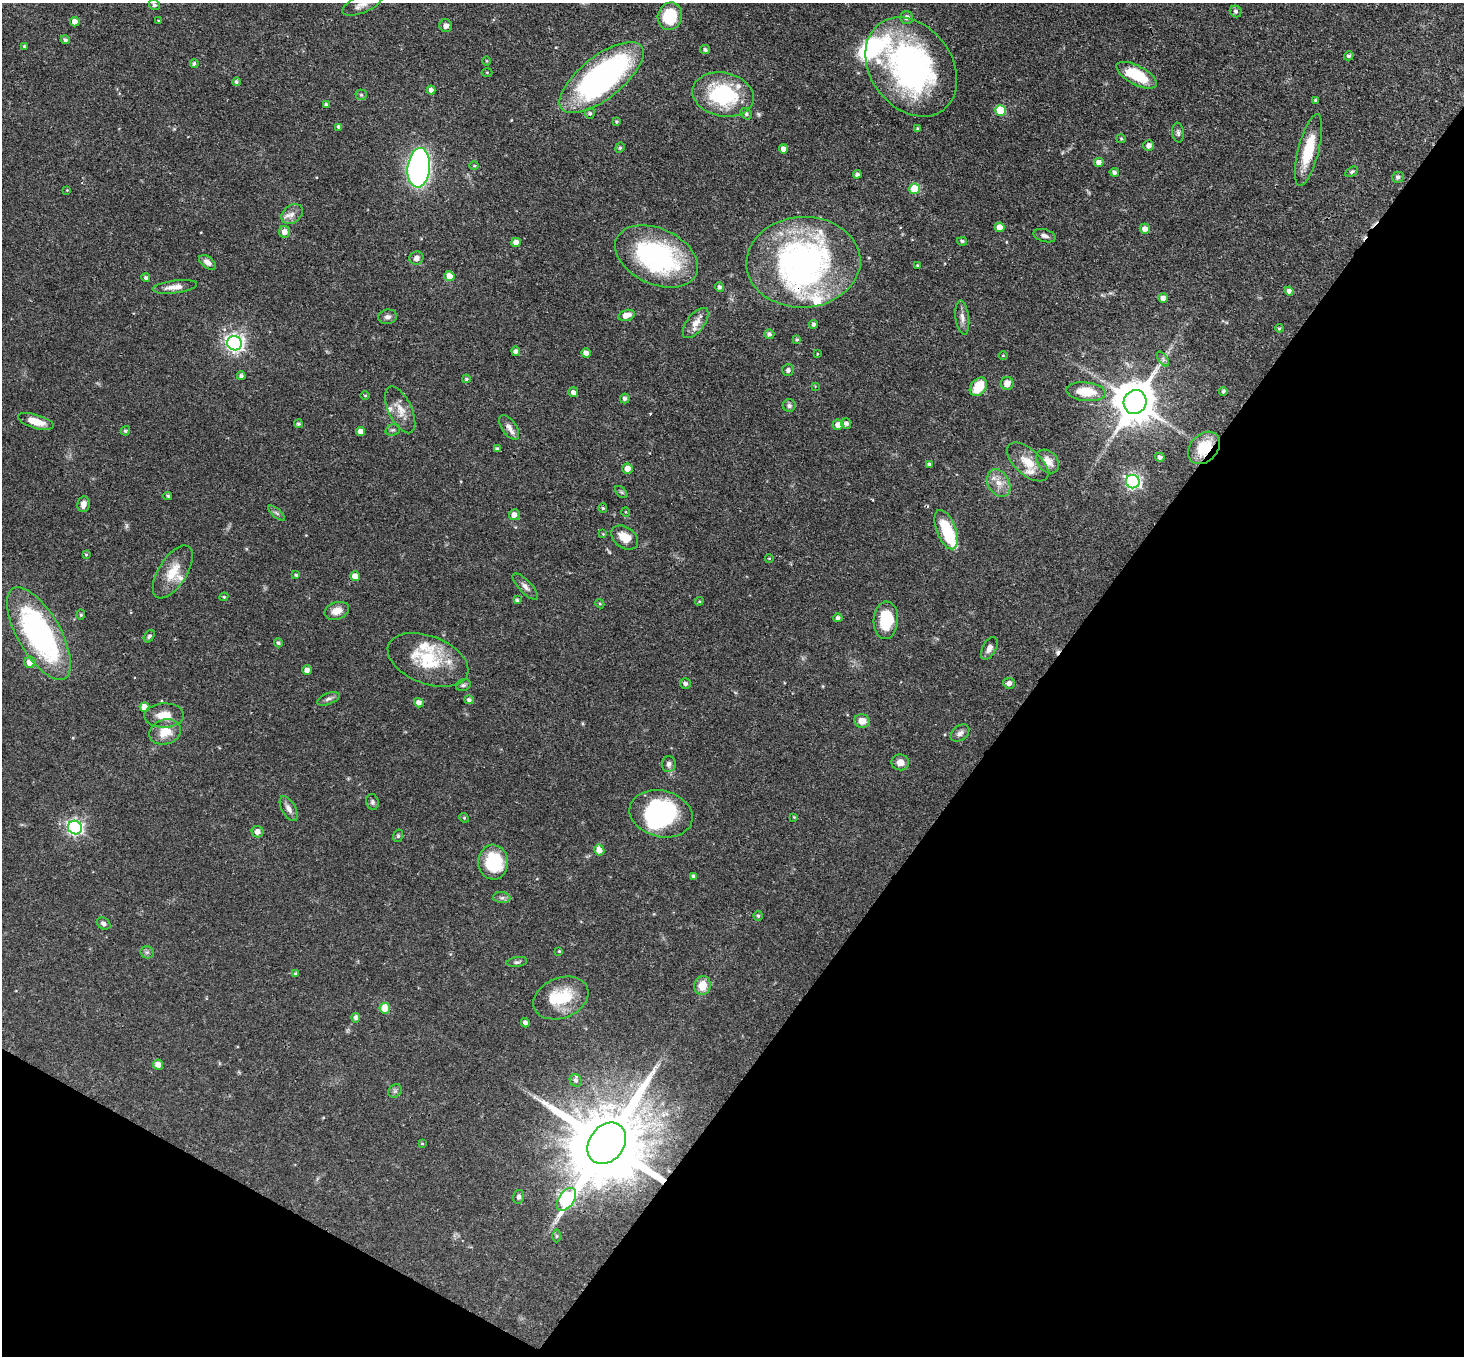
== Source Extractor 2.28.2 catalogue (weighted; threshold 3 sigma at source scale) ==
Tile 15 of 4 x 4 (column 3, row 4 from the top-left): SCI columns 2927-4388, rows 291-1644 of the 5851 x 5858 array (HDU 1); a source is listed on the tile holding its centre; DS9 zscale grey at full resolution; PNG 1466 x 1358 px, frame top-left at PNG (2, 3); each listed source drawn as its Kron ellipse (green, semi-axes under 4 px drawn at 4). Shown black and unused: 34% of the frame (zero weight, under 3 of 4 exposures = <1% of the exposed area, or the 3 px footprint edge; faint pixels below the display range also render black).
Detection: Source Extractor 2.28.2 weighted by HDU 2 'WHT'; one run over the whole footprint, this tile lists its part. Background 0.0564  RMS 0.0031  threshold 0.0141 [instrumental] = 3 sigma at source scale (4.5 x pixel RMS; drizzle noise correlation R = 1.50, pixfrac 1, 0.05/0.05 arcsec/px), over >= 5 px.
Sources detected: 198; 1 too faint to see at this stretch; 4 inside a brighter object's white glare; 2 cosmic-ray / hot-pixel residue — neither listed nor drawn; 8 inside a brighter listed object's ellipse — not listed separately; the other 183 listed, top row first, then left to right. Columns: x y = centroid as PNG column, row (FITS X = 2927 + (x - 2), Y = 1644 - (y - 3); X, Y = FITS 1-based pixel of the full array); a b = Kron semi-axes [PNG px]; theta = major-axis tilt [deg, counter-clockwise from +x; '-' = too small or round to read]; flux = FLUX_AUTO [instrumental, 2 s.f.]
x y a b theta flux
363 3 22 9 24 2.8
154 5 6 5 - 0.71
1236 11 6 5 - 0.81
670 16 14 12 76 14
907 18 6 6 - 1.5
159 21 3 3 - 0.29
75 22 5 5 - 1.9
446 26 6 6 - 1.5
65 40 4 4 - 0.76
24 46 3 3 - 0.33
705 50 5 4 - 0.66
1349 56 5 4 - 0.63
487 61 5 3 - 0.27
194 63 4 4 - 0.66
911 67 54 41 -53 89
487 72 5 3 - 0.3
1137 75 22 9 -28 12
602 77 51 21 38 89
236 82 4 4 - 0.6
431 90 4 4 - 1.3
361 95 5 5 - 0.43
723 95 31 22 -12 28
1316 101 4 3 - 0.66
326 105 3 3 - 0.79
1000 110 5 5 - 9.6
590 113 5 5 - 0.6
746 114 6 5 - 0.71
617 121 4 4 - 0.39
339 127 4 3 - 0.74
918 129 4 4 - 0.54
1178 133 10 6 -82 0.82
1121 139 5 4 - 0.35
1149 145 5 5 - 1.5
620 148 5 4 - 0.47
784 149 4 4 - 2.3
1308 150 37 10 76 11
1099 162 5 4 - 1.6
474 166 5 3 - 0.31
419 168 20 11 84 130
1114 172 5 4 - 0.79
1352 172 7 4 31 0.58
857 174 4 4 - 1
1398 177 6 5 - 0.85
914 189 5 5 - 11
67 190 3 3 - 0.2
292 214 12 8 39 2
1000 227 5 5 - 3.1
1145 229 5 5 - 2.4
285 232 6 5 - 2.2
1044 236 11 6 -17 1.4
962 241 5 4 - 0.6
516 242 5 5 - 2.4
656 256 44 28 -25 51
416 258 7 6 - 1.4
207 262 9 5 -37 1.9
803 262 57 45 3 95
918 266 3 3 - 0.54
449 276 5 5 - 3.2
146 278 4 4 - 0.67
175 287 22 6 7 2.8
719 287 5 4 - 0.84
1289 291 4 4 - 1.2
1163 298 5 4 - 1.8
626 315 8 5 15 2.9
388 317 9 7 8 1.3
962 318 17 6 -82 1.8
696 323 18 8 53 3.2
813 324 4 4 - 0.65
1279 328 4 3 - 0.34
769 334 5 5 - 0.88
797 340 4 4 - 0.43
234 343 7 7 - 130
516 351 5 4 - 1
586 353 5 4 - 1.9
817 354 4 2 - 0.24
1003 356 4 3 - 0.26
1163 359 8 4 -54 0.78
788 370 6 5 - 0.76
241 376 4 4 - 0.69
466 379 4 3 - 0.39
1007 383 6 6 - 3
815 386 4 4 - 0.24
978 387 10 7 53 7.9
1223 391 4 4 - 0.49
573 392 5 4 - 1.2
1086 392 20 9 -5 8.2
365 395 4 3 - 0.3
625 399 5 5 - 0.83
1135 402 12 11 - 1100
789 406 6 6 - 0.72
400 410 25 11 -64 3.9
36 421 18 7 -17 4.5
298 424 4 4 - 0.55
846 424 5 5 - 1.2
838 425 5 5 - 2.1
509 427 14 7 -55 1.9
393 430 7 5 18 0.68
125 431 5 4 - 0.57
360 431 5 4 - 2.1
1204 448 18 13 47 9.3
497 449 4 3 - 0.73
1160 457 5 4 - 1
1048 461 13 10 -48 3.3
1028 462 25 13 -42 5.7
929 465 4 3 - 0.65
627 469 5 5 - 3.1
1133 482 7 6 - 84
999 483 15 10 -60 3.5
621 492 7 4 -44 0.57
168 496 4 3 - 0.47
83 504 8 6 80 1.9
603 508 4 4 - 0.36
626 512 5 3 - 0.26
277 513 10 3 -40 0.64
514 515 5 5 - 1.9
946 530 21 9 -69 13
603 534 4 3 - 0.24
625 537 15 10 -36 4.6
86 555 4 4 - 0.32
769 558 4 3 - 0.25
173 572 30 14 58 7.1
296 575 3 3 - 0.42
355 576 5 5 - 3.5
525 587 17 6 -46 1.5
224 597 4 4 - 0.36
517 600 4 4 - 0.46
699 601 4 4 - 0.32
600 604 5 3 - 0.31
337 611 13 8 17 3.4
81 615 5 4 - 0.43
838 618 4 4 - 0.94
886 620 19 12 87 12
39 633 52 21 -60 67
149 636 7 4 53 0.61
278 643 4 4 - 0.66
989 648 12 6 61 1.6
428 660 42 24 -21 17
30 662 5 5 - 3.5
307 670 5 4 - 1.8
1009 683 6 5 - 1.5
685 684 5 5 - 0.86
463 685 7 5 16 0.68
328 699 12 5 22 1.1
469 700 5 4 - 0.84
419 703 5 4 - 1.6
144 707 5 5 - 4.1
164 715 20 12 1 5
862 721 8 7 - 3
165 732 16 12 18 5.7
960 733 10 7 38 1.3
900 762 9 8 - 2.2
669 764 8 7 - 1.2
372 802 8 6 -76 0.72
289 809 14 7 -60 1.8
661 814 32 23 -14 30
794 817 4 3 - 0.28
464 818 5 4 - 0.44
75 828 7 6 - 88
258 832 6 5 - 1.7
398 836 6 5 - 0.44
599 850 5 5 - 3
493 862 17 15 -84 16
693 876 4 4 - 0.64
502 898 9 5 -5 0.85
758 916 5 4 - 0.52
104 924 7 5 -32 0.8
559 951 3 3 - 0.27
147 952 6 6 - 0.75
517 962 10 5 9 0.71
295 974 4 3 - 0.48
702 985 9 8 - 5.1
561 998 28 20 22 13
385 1008 5 5 - 6.9
356 1018 5 4 - 1.1
525 1023 5 4 - 1.1
158 1065 5 5 - 3.2
576 1080 6 5 - 0.91
395 1091 7 6 - 0.79
422 1143 4 3 - 0.28
607 1143 22 17 53 5400
519 1197 7 5 77 0.74
566 1199 13 7 56 51
556 1236 6 4 -90 0.41
Overlapping masked pixels (flux is a lower limit): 5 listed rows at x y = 911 67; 803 262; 1204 448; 39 633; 607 1143
Isophote crosses this tile's border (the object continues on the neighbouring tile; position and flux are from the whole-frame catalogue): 1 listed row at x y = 363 3